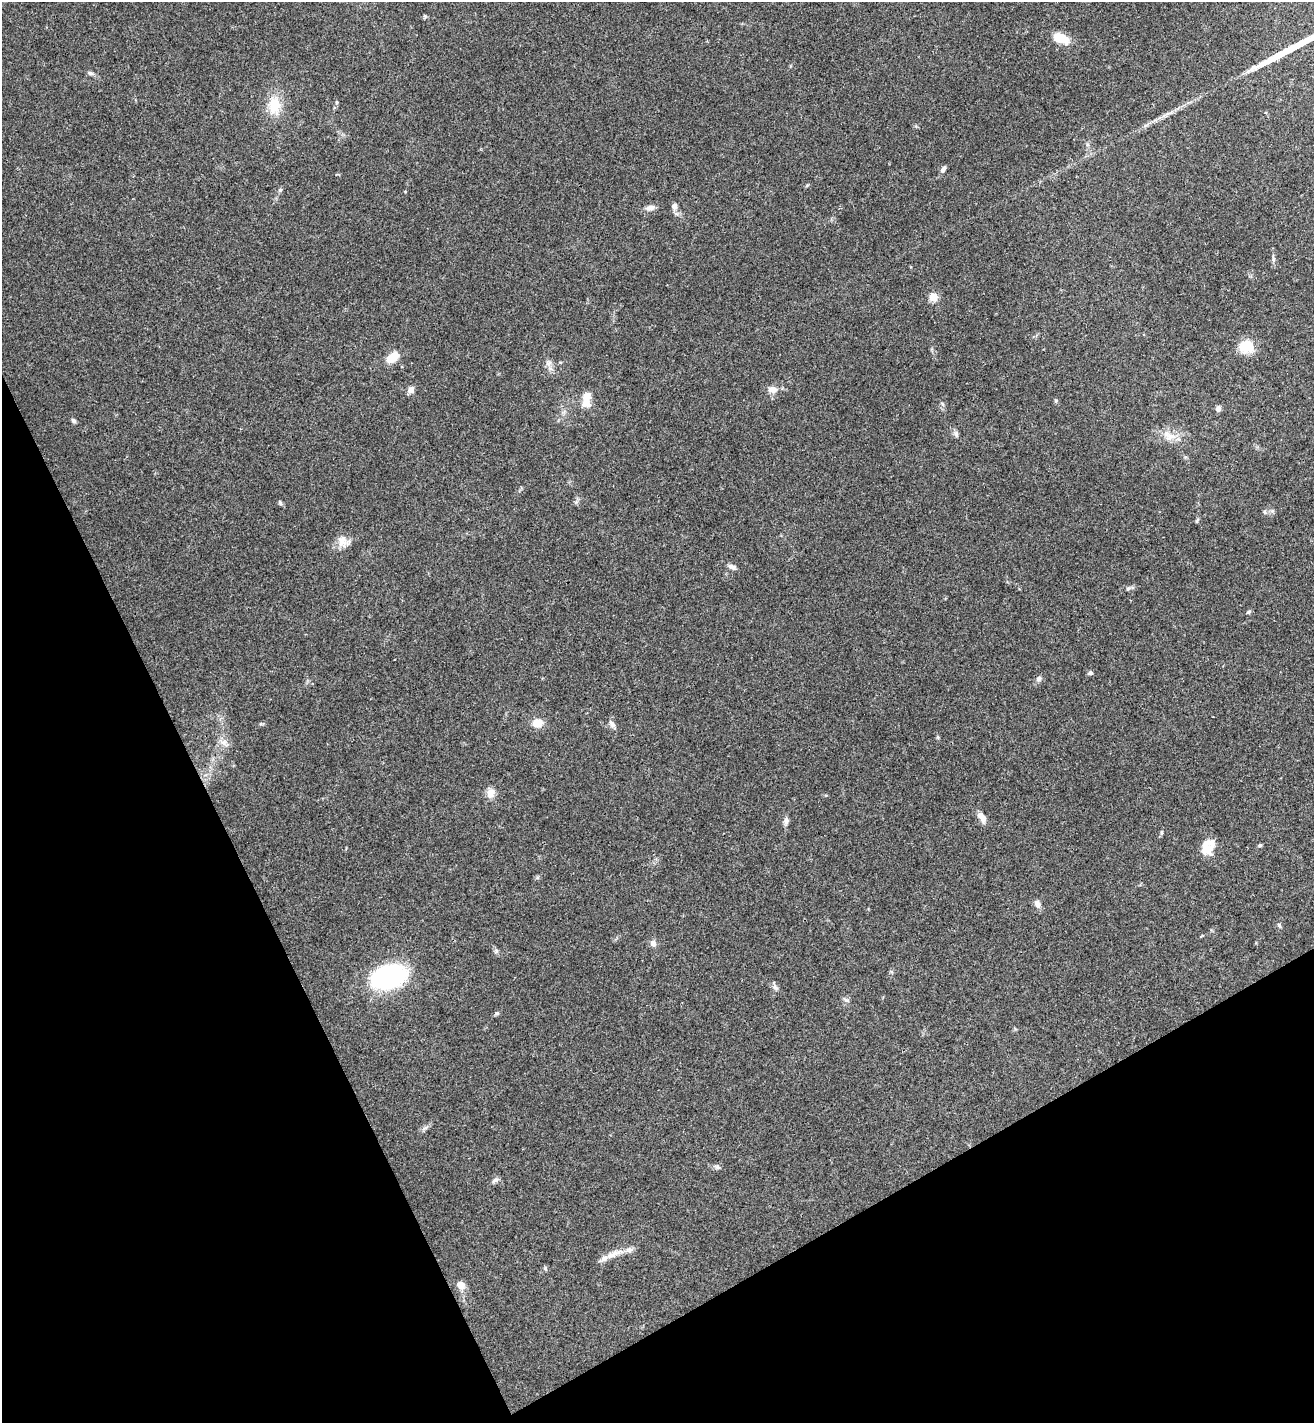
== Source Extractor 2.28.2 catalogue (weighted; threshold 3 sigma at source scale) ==
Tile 14 of 4 x 4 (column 2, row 4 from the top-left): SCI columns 1487-2798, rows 37-1457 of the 5732 x 5755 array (HDU 1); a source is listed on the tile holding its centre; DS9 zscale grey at full resolution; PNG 1316 x 1425 px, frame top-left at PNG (2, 2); no overlay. Shown black and unused: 25% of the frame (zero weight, under 3 of 4 exposures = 4% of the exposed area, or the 3 px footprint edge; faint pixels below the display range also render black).
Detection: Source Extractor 2.28.2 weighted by HDU 2 'WHT'; one run over the whole footprint, this tile lists its part. Background 0.0388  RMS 0.0047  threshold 0.021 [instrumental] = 3 sigma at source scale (4.5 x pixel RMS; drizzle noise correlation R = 1.50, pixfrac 1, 0.05/0.05 arcsec/px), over >= 5 px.
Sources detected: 55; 1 long thin detection or spike segment (spike, bleed or trail) — not listed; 1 inside a brighter listed object's ellipse — not listed separately; the other 53 listed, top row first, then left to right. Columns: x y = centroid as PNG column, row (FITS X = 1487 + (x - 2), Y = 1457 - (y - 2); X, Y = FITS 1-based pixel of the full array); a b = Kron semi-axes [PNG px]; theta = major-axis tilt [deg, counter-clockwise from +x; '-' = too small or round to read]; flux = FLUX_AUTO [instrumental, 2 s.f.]
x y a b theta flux
1061 38 15 8 -21 11
90 73 7 6 - 0.98
336 102 5 3 - 0.55
274 105 20 14 89 11
943 169 9 6 59 1.5
280 190 6 4 46 0.65
674 206 11 7 -89 1.9
650 208 11 7 12 2.5
1273 259 7 4 90 0.86
933 297 5 5 - 19
1246 347 15 12 1 11
392 358 13 8 37 7.9
548 363 10 8 63 2
773 389 12 8 -5 3.2
411 390 8 7 - 2.3
586 399 18 9 85 6.4
1056 400 5 5 - 0.63
1218 409 6 5 - 1.8
73 420 6 5 - 0.96
956 433 8 6 -72 1.2
1169 436 20 12 -15 6.1
280 503 6 5 - 0.76
1265 512 6 4 -71 0.64
1197 521 8 3 61 0.56
342 541 16 12 -78 4.4
732 567 11 6 -28 1.6
1128 588 7 4 1 0.9
1248 612 7 4 27 0.69
1090 673 6 5 - 0.93
1039 678 8 7 - 1.2
537 723 12 10 8 5.2
612 724 11 6 -54 1.8
223 742 9 6 19 2.1
490 793 14 10 72 3.4
982 817 14 7 -54 3.5
786 821 9 7 78 1.6
1161 832 6 4 89 0.59
1206 845 21 12 30 5.6
1260 845 4 4 - 0.7
1037 904 10 7 -68 2.3
1279 925 7 4 -54 0.66
653 943 7 6 - 2.2
496 951 6 5 - 0.85
388 977 29 18 16 75
775 988 9 6 -49 1.4
846 1000 9 4 -24 1.1
497 1013 7 5 43 0.82
425 1128 8 4 36 1.1
717 1167 7 5 -70 0.99
495 1180 8 6 29 1.3
613 1254 23 8 26 5.4
545 1268 7 4 -60 0.65
461 1285 9 7 -31 3.6